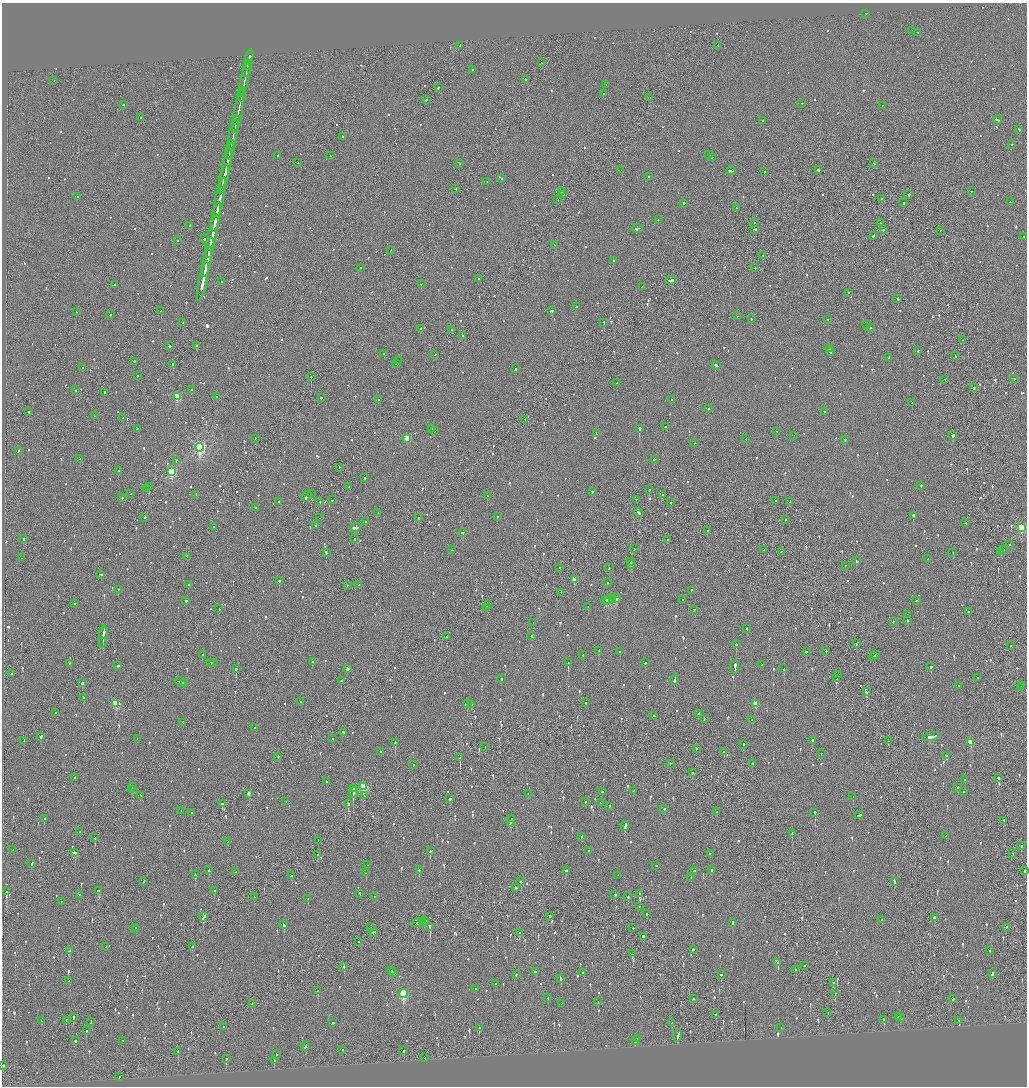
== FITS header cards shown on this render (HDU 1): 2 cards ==
NAXIS1  =                 2050
NAXIS2  =                 2168

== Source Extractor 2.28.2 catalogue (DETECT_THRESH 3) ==
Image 2050 x 2168 px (HDU 1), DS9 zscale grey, zoomed out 1/2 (1 PNG px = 2 x 2 image px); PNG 1029 x 1088 px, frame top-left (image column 2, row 2168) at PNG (2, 3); each listed source drawn as its Kron ellipse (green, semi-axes under 4 px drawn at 4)
Background -0.0818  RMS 0.067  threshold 0.202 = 3 sigma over >= 5 px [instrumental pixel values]
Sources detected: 1404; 73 cannot appear on this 1/2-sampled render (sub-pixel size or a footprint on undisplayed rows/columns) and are neither listed nor drawn; of the other 1331, the 500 brightest by FLUX_AUTO listed and drawn (831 fainter detections omitted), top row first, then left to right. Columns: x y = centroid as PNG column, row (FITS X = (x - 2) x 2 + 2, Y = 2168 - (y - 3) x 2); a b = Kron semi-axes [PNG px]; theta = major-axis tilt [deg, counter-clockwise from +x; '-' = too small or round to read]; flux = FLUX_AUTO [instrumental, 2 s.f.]
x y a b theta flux
866 14 2 2 - 180
912 31 2 2 - 130
918 33 2 2 - 63
460 46 2 2 - 170
718 46 3 2 - 110
249 60 10 2 78 420
542 63 2 2 - 63
247 69 9 1 77 410
472 70 2 1 - 100
245 80 18 2 78 1100
525 80 2 2 - 67
54 81 2 2 - 60
606 85 2 2 - 190
438 88 3 2 - 110
604 94 2 2 - 190
242 95 7 2 77 660
650 98 2 1 - 77
426 100 3 2 - 110
802 104 2 1 - 63
124 105 2 2 - 150
882 106 2 1 - 53
238 112 22 2 79 1100
141 118 2 2 - 350
997 120 4 2 - 150
236 121 5 2 - 410
763 121 2 2 - 78
235 126 5 2 - 330
1019 130 3 2 - 150
233 134 15 2 78 730
343 137 4 2 - 280
231 145 5 2 - 230
1012 145 2 2 - 140
230 151 8 2 75 790
709 155 2 2 - 85
278 156 3 2 - 86
330 156 2 2 - 82
712 158 2 2 - 68
297 163 2 1 - 57
460 164 2 1 - 53
874 164 2 2 - 74
226 169 20 2 78 1000
621 170 2 2 - 58
818 170 2 2 - 130
731 171 5 2 - 230
764 172 2 2 - 280
648 177 2 2 - 71
224 179 15 2 78 860
502 179 2 2 - 77
487 182 2 2 - 78
456 189 3 2 - 62
562 192 2 2 - 86
971 192 2 2 - 79
564 195 3 2 - 120
909 195 2 2 - 310
78 197 2 2 - 82
220 198 20 2 78 1300
881 199 2 2 - 250
558 200 2 1 - 140
1010 202 2 2 - 58
904 203 3 2 - 190
684 204 2 2 - 140
737 208 2 1 - 60
216 217 15 2 78 840
658 220 2 2 - 61
754 223 2 2 - 68
881 223 2 1 - 60
190 226 2 2 - 210
637 229 6 2 12 160
754 230 4 2 - 240
883 230 2 2 - 110
940 231 2 2 - 54
213 233 18 2 78 1000
874 236 3 2 - 230
1024 237 2 2 - 69
204 239 2 2 - 510
177 241 2 2 - 91
554 245 2 1 - 57
210 248 10 2 79 500
391 251 2 2 - 62
763 256 2 2 - 70
613 261 2 2 - 67
207 262 15 2 78 960
361 268 2 2 - 82
755 268 2 2 - 57
478 279 2 2 - 77
203 281 20 2 78 880
671 281 5 2 - 300
222 282 2 2 - 69
421 284 2 1 - 160
114 285 2 2 - 62
642 287 2 2 - 92
848 293 2 2 - 71
898 299 2 2 - 400
576 307 3 2 - 89
161 311 2 2 - 68
552 311 3 2 - 98
77 312 2 2 - 69
110 315 2 2 - 56
737 316 2 2 - 56
751 319 2 2 - 54
828 320 2 2 - 76
183 323 2 2 - 54
604 323 2 2 - 130
866 325 2 2 - 56
870 328 2 2 - 140
420 329 2 2 - 54
452 330 2 2 - 57
462 336 3 2 - 80
963 340 2 1 - 72
170 346 2 2 - 750
196 346 2 2 - 190
829 349 2 2 - 62
918 351 2 2 - 71
830 352 2 2 - 430
384 354 2 2 - 110
435 355 2 1 - 93
955 356 2 2 - 84
889 358 2 2 - 74
399 361 2 1 - 63
134 362 2 2 - 110
396 364 3 1 - 120
173 365 2 2 - 160
716 366 4 2 - 190
83 368 2 2 - 88
515 369 3 2 - 440
137 376 2 2 - 93
311 377 2 1 - 240
1014 379 2 2 - 62
945 380 2 1 - 60
617 383 2 2 - 54
974 388 2 2 - 160
76 390 2 2 - 80
191 390 2 2 - 86
105 393 2 2 - 110
177 397 3 3 - 610
217 397 2 2 - 99
321 398 2 2 - 100
378 400 2 2 - 120
672 400 2 2 - 66
912 403 2 2 - 160
708 409 2 2 - 72
29 412 3 2 - 68
824 412 2 2 - 67
94 416 2 1 - 60
123 418 2 1 - 140
525 420 2 1 - 75
665 427 2 1 - 280
137 429 2 2 - 100
432 429 2 2 - 63
639 429 2 2 - 1500
434 431 2 2 - 55
777 432 2 2 - 66
596 434 3 2 - 78
794 436 2 1 - 120
952 436 3 2 - 480
255 439 2 1 - 190
407 439 3 3 - 470
746 439 2 2 - 110
845 440 2 2 - 98
694 443 2 2 - 97
200 448 4 4 - 2900
18 451 3 2 - 140
80 459 2 2 - 89
654 460 2 2 - 180
176 461 2 2 - 68
339 468 2 2 - 65
118 471 2 2 - 84
172 472 4 3 - 1200
365 478 2 2 - 310
921 486 2 2 - 68
149 487 2 2 - 130
349 487 2 1 - 54
147 489 2 1 - 120
649 490 2 2 - 93
592 492 2 2 - 79
131 494 2 1 - 66
311 494 2 1 - 65
196 495 2 2 - 62
663 495 2 2 - 250
487 496 2 2 - 52
307 497 6 2 55 180
122 498 2 1 - 140
332 500 2 2 - 91
636 500 2 2 - 59
776 501 2 2 - 95
279 502 2 2 - 76
320 502 2 1 - 93
789 502 3 2 - 120
671 503 2 2 - 68
255 508 2 2 - 110
378 513 2 1 - 110
639 513 5 2 - 170
913 516 2 2 - 690
497 517 2 2 - 120
145 518 2 2 - 260
320 518 2 1 - 87
419 518 2 2 - 65
786 520 2 1 - 73
365 522 2 2 - 69
966 523 2 2 - 84
316 526 2 2 - 53
213 527 2 1 - 300
356 528 5 2 - 250
1022 528 3 3 - 920
707 531 2 1 - 55
463 533 3 2 - 210
23 539 2 2 - 370
355 539 2 1 - 88
668 540 2 1 - 120
1009 545 2 2 - 87
634 549 2 2 - 61
452 550 2 2 - 200
764 550 2 1 - 71
1004 550 2 1 - 92
781 552 3 2 - 82
1001 552 4 2 - 150
326 553 3 2 - 280
953 553 2 1 - 62
187 557 2 1 - 150
21 558 2 2 - 94
928 559 2 1 - 150
856 561 3 2 - 67
631 562 2 2 - 100
632 565 3 2 - 53
846 566 2 1 - 62
559 568 2 2 - 94
609 568 3 2 - 98
101 575 3 2 - 110
574 580 3 2 - 180
279 581 2 2 - 800
607 583 2 2 - 56
189 585 2 2 - 80
359 585 3 1 - 110
347 586 2 1 - 150
118 590 2 2 - 76
691 591 2 2 - 61
561 593 2 2 - 54
616 599 5 2 - 540
609 600 5 2 - 550
613 600 3 1 - 360
682 600 2 2 - 130
186 601 2 2 - 160
606 601 4 3 - 540
916 601 2 2 - 58
75 604 2 2 - 55
488 605 3 2 - 110
588 607 2 2 - 97
486 608 4 2 - 120
219 609 2 2 - 85
694 610 2 1 - 140
969 612 2 2 - 66
907 615 2 2 - 55
908 621 2 2 - 88
893 622 2 2 - 54
533 623 2 1 - 67
747 629 2 2 - 92
103 634 6 1 72 240
532 636 2 2 - 220
103 637 11 1 85 310
447 637 2 2 - 180
736 644 3 2 - 250
856 644 2 2 - 53
1011 646 2 2 - 94
599 651 4 2 - 190
826 651 2 2 - 58
620 652 2 2 - 88
806 652 2 2 - 360
202 655 2 2 - 180
583 655 2 2 - 53
875 655 2 1 - 94
874 657 2 2 - 130
312 662 2 2 - 100
211 663 2 2 - 86
214 663 2 2 - 82
568 663 3 2 - 380
645 663 2 2 - 93
70 664 2 2 - 65
762 665 2 2 - 66
118 666 2 2 - 150
735 667 7 2 88 320
931 667 2 2 - 310
236 669 2 2 - 590
347 669 3 2 - 73
784 669 2 2 - 230
12 674 2 2 - 120
838 675 2 2 - 66
978 678 2 2 - 75
501 679 3 2 - 54
837 679 2 1 - 73
674 680 5 2 - 180
341 681 2 2 - 57
180 682 6 2 -16 290
82 683 3 2 - 160
184 684 3 2 - 330
959 686 2 2 - 73
1022 686 3 1 - 120
1020 688 3 2 - 120
867 692 3 3 - 600
84 698 2 2 - 76
300 702 2 2 - 67
586 703 2 1 - 140
116 704 3 3 - 560
467 704 2 2 - 72
755 704 3 2 - 180
471 705 2 2 - 76
56 713 3 2 - 88
698 714 3 2 - 71
654 716 2 2 - 59
704 719 2 2 - 88
752 720 3 2 - 130
183 723 3 2 - 94
254 728 2 2 - 89
344 733 4 2 - 150
41 737 3 2 - 140
931 737 8 2 12 400
137 739 2 2 - 97
332 739 2 2 - 190
24 741 3 1 - 85
812 741 2 2 - 150
889 741 2 2 - 170
395 743 3 2 - 320
971 743 3 3 - 340
743 745 2 2 - 69
485 747 2 1 - 120
696 749 2 2 - 110
381 752 2 2 - 67
724 752 2 2 - 100
821 754 2 2 - 58
947 756 2 2 - 340
278 757 2 2 - 92
460 758 2 2 - 130
670 764 2 2 - 57
752 764 2 2 - 100
413 765 2 2 - 66
692 773 2 2 - 130
75 778 2 2 - 220
998 778 2 2 - 190
965 780 2 2 - 62
327 782 2 2 - 110
133 787 4 2 - 640
364 787 3 3 - 750
958 788 2 2 - 65
353 789 2 2 - 670
131 790 3 2 - 140
634 791 2 2 - 56
602 792 2 2 - 170
963 792 2 2 - 93
354 793 5 2 - 77
248 794 3 2 - 91
528 794 2 2 - 64
141 796 4 2 - 130
364 796 2 1 - 53
853 797 3 2 - 92
450 799 3 2 - 200
286 802 2 2 - 80
585 802 2 2 - 61
600 803 2 2 - 73
223 804 3 2 - 400
348 804 2 2 - 230
609 807 2 2 - 73
664 809 2 2 - 270
181 811 2 2 - 55
717 812 2 2 - 60
191 813 2 2 - 58
815 813 3 2 - 1000
859 815 4 2 - 150
44 819 2 2 - 430
511 819 3 2 - 140
1004 821 2 2 - 65
511 822 5 2 - 290
625 827 5 2 - 220
80 832 2 2 - 77
792 834 3 2 - 160
946 836 2 2 - 150
582 837 2 2 - 79
95 838 2 1 - 130
318 841 2 1 - 60
228 842 3 2 - 80
1022 846 2 2 - 79
13 850 2 2 - 100
430 851 3 2 - 250
589 851 2 2 - 55
75 853 2 2 - 170
710 854 2 2 - 62
1013 854 2 2 - 65
317 855 2 2 - 80
31 864 3 2 - 98
367 865 2 1 - 58
656 866 2 2 - 81
209 870 3 2 - 74
419 870 2 2 - 100
711 870 2 2 - 260
566 871 3 2 - 290
694 871 2 2 - 180
1025 871 3 2 - 190
236 872 2 2 - 75
366 873 2 2 - 56
195 875 3 2 - 84
292 876 2 2 - 56
618 876 2 2 - 64
691 878 2 2 - 210
144 882 3 2 - 76
521 882 2 2 - 120
895 882 2 2 - 66
516 888 3 2 - 79
99 891 3 2 - 140
214 891 2 2 - 62
6 892 3 2 - 800
360 894 2 2 - 75
640 894 4 2 - 300
79 895 2 2 - 53
615 895 2 2 - 170
254 897 2 2 - 57
375 897 2 2 - 78
628 897 2 2 - 63
308 899 2 2 - 76
62 902 2 2 - 68
639 907 2 2 - 79
646 914 2 2 - 53
203 917 4 2 - 210
550 917 2 2 - 370
934 918 2 2 - 810
882 920 2 2 - 63
425 921 4 2 - 250
422 922 2 1 - 130
418 923 6 2 20 310
732 923 3 2 - 110
284 925 4 2 - 150
430 927 3 2 - 340
136 928 2 2 - 76
371 928 2 1 - 82
633 928 2 1 - 58
1006 928 2 2 - 110
136 930 2 2 - 86
373 933 2 2 - 200
520 933 2 2 - 66
643 937 2 2 - 1800
358 942 2 2 - 60
106 947 2 2 - 53
193 947 4 2 - 130
693 950 2 2 - 190
69 951 4 2 - 140
989 951 2 2 - 91
632 954 3 2 - 180
778 963 3 2 - 210
804 966 2 1 - 98
344 967 2 2 - 62
796 970 3 2 - 99
391 971 2 2 - 310
535 972 3 2 - 180
394 973 2 2 - 110
583 973 2 2 - 62
992 974 3 2 - 210
516 975 2 2 - 70
721 975 3 2 - 61
561 979 4 2 - 160
69 981 2 2 - 55
833 983 2 2 - 59
495 984 3 2 - 92
476 989 2 2 - 120
318 991 2 2 - 440
403 994 4 3 - 1100
835 994 2 1 - 99
548 998 2 2 - 110
693 999 2 2 - 73
953 999 2 2 - 91
598 1002 2 2 - 56
252 1004 2 1 - 53
562 1004 2 1 - 140
828 1013 2 1 - 64
716 1015 2 2 - 350
898 1017 2 2 - 56
73 1018 3 2 - 280
901 1018 3 2 - 120
884 1020 4 2 - 94
41 1021 2 2 - 97
66 1021 2 1 - 72
959 1021 3 2 - 320
91 1022 3 2 - 74
332 1023 2 2 - 240
672 1023 3 2 - 150
223 1027 2 1 - 73
479 1028 2 2 - 100
781 1028 2 2 - 92
86 1031 3 1 - 220
678 1036 6 2 76 190
637 1039 2 2 - 53
75 1041 2 2 - 690
123 1041 2 2 - 68
635 1041 3 2 - 140
305 1046 4 2 - 140
343 1050 2 2 - 53
404 1051 2 2 - 83
178 1052 2 1 - 85
276 1055 2 2 - 63
425 1058 3 1 - 130
226 1059 3 2 - 110
274 1061 2 2 - 87
3 1066 2 2 - 590
119 1077 2 2 - 63
At the frame edge (FLAGS 8, measured only in part): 2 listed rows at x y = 1025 871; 3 1066
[831 fainter detections neither listed nor drawn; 73 sub-pixel or undisplayed-footprint detections neither listed nor drawn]